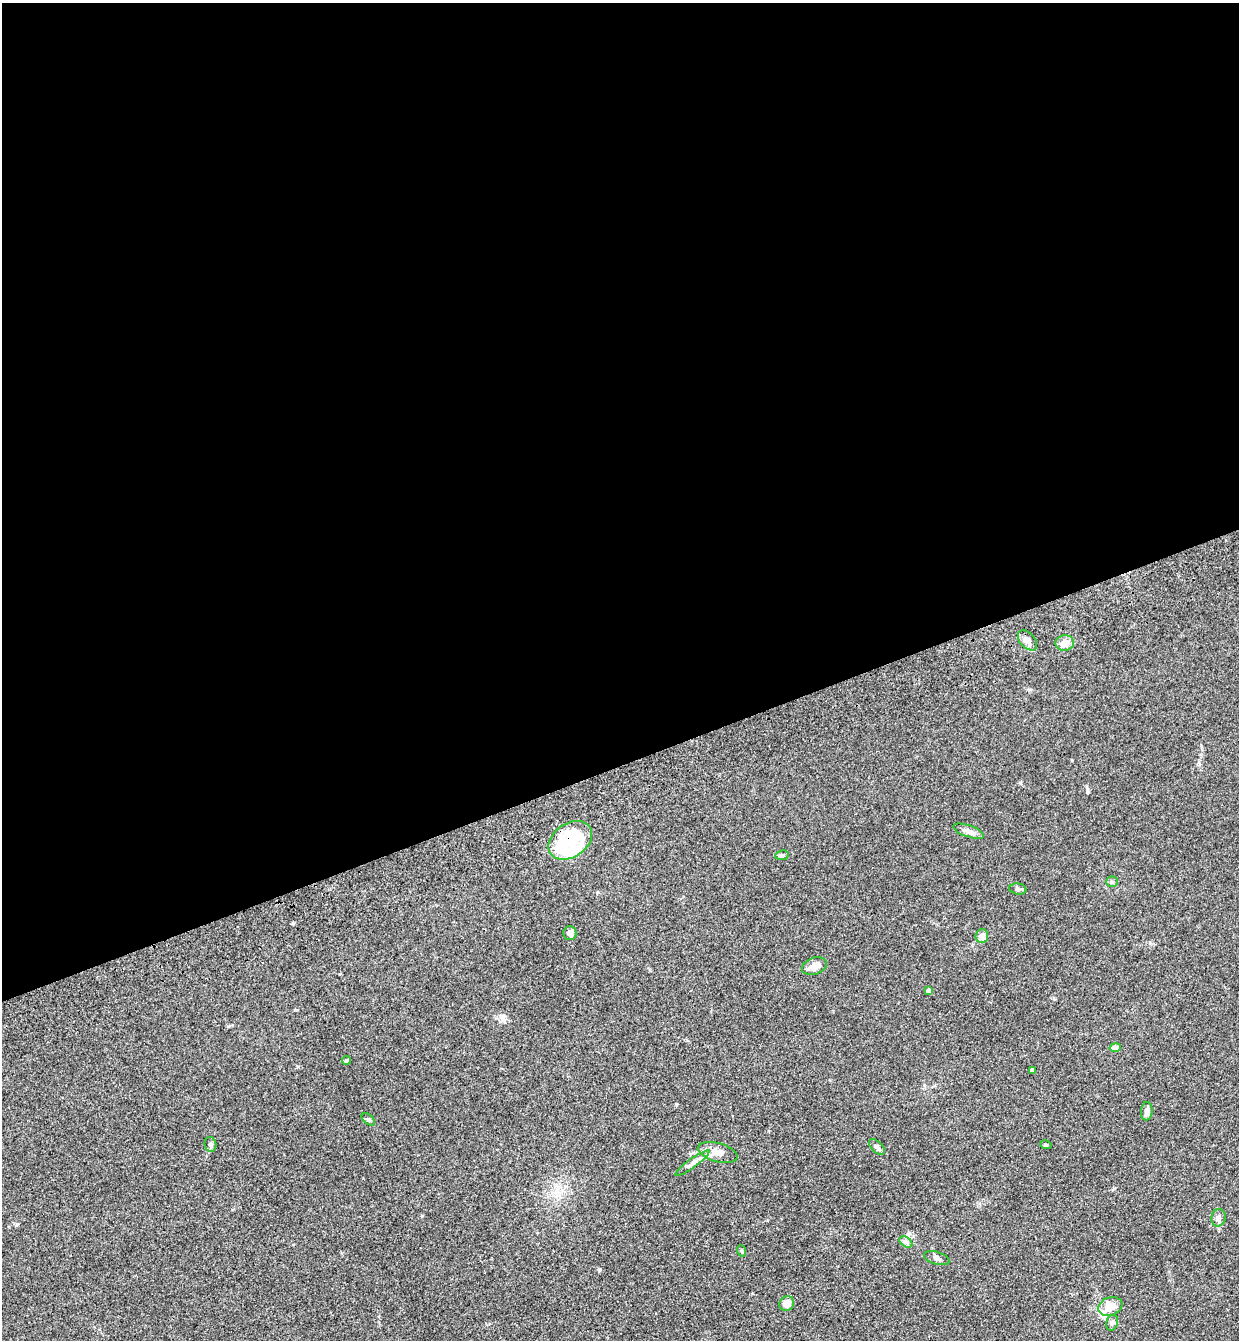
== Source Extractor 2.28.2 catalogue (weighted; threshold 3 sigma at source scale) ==
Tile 2 of 4 x 4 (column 2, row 1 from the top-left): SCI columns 1437-2673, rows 4129-5466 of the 5469 x 5580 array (HDU 1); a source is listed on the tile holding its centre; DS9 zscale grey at full resolution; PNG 1241 x 1342 px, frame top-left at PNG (2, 3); each listed source drawn as its Kron ellipse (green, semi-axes under 4 px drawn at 4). Shown black and unused: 57% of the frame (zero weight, under 3 of 4 exposures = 6% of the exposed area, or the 3 px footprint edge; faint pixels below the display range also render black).
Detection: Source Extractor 2.28.2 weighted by HDU 2 'WHT'; one run over the whole footprint, this tile lists its part. Background 0.157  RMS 0.01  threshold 0.045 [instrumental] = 3 sigma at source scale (4.5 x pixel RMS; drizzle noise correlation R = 1.50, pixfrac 1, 0.05/0.05 arcsec/px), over >= 5 px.
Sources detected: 32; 2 inside a brighter object's white glare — neither listed nor drawn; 2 inside a brighter listed object's ellipse — not listed separately; the other 28 listed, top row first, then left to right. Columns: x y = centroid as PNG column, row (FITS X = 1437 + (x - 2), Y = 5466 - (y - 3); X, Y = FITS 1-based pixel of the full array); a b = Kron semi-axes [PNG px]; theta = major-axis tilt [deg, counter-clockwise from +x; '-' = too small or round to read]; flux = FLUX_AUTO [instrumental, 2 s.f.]
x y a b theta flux
1027 640 12 7 -47 5.6
1065 643 9 8 - 8.7
968 831 16 5 -19 4.7
570 840 24 17 35 32
782 855 7 5 10 1.6
1112 882 6 5 - 1.6
1018 889 8 5 -8 2.3
570 933 7 6 - 3.8
982 936 7 6 - 6
814 966 13 8 19 8.2
928 991 4 4 - 3.1
1115 1048 5 4 - 8.7
347 1060 5 4 - 1.5
1032 1070 4 4 - 3
1147 1111 9 5 86 3.5
368 1119 7 4 -41 1.7
210 1144 7 6 - 2.5
1046 1145 6 3 -17 1
877 1147 10 5 -45 2.8
718 1152 20 9 -15 9
692 1163 21 4 36 4.8
1218 1218 9 7 79 3.3
906 1242 7 4 -34 2.1
742 1251 6 3 -70 1.1
937 1258 13 6 -17 3.3
786 1304 8 7 - 6.4
1110 1306 12 9 20 13
1112 1323 8 6 73 2.3
Overlapping masked pixels (flux is a lower limit): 1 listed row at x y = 570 840
Unlisted compact peaks at least as high as the median listed source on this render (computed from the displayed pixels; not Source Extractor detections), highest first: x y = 293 923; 422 1216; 599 1269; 676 1104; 1087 791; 17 1224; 504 1021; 1020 783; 1072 760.